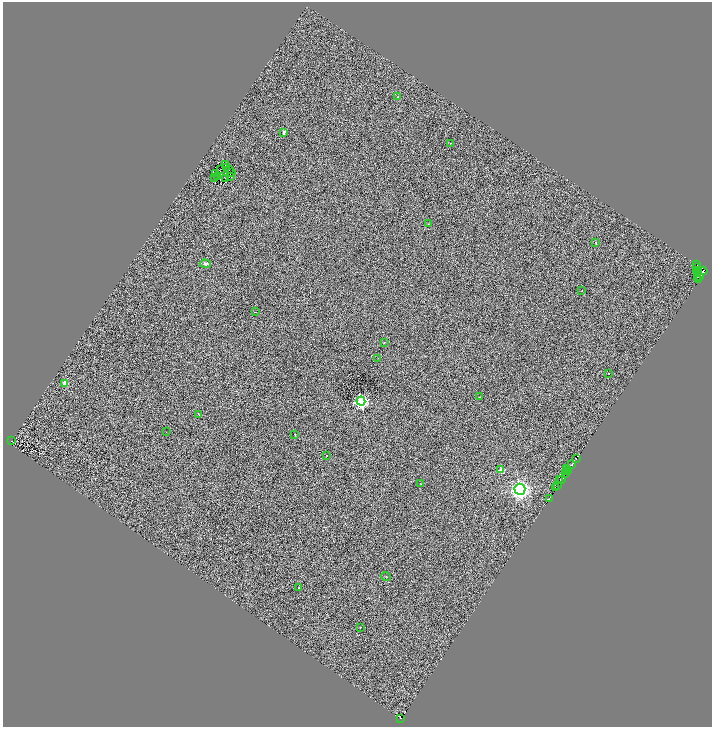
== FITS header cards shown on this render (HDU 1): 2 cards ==
NAXIS1  =                 1419
NAXIS2  =                 1450

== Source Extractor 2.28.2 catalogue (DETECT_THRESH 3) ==
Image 1419 x 1450 px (HDU 1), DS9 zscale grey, zoomed out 1/2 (1 PNG px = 2 x 2 image px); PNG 714 x 729 px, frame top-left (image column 2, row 1450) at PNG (3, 2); each listed source drawn as its Kron ellipse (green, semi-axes under 4 px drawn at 4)
Background 1.17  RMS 4.7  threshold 14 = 3 sigma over >= 5 px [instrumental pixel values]
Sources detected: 97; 42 cannot appear on this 1/2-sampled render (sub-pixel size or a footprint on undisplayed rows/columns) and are neither listed nor drawn; the other 55 listed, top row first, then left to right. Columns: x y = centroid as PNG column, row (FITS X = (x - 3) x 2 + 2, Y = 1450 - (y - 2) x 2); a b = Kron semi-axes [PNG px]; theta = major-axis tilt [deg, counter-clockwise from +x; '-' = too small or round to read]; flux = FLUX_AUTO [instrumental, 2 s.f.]
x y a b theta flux
398 97 2 2 - 1200
284 132 2 2 - 6700
451 143 2 2 - 2200
226 165 2 1 - 350
227 167 2 1 - 310
221 169 2 1 - 140
229 170 3 1 - 140
215 173 2 1 - 210
232 173 2 1 - 92
230 176 2 1 - 220
217 177 2 1 - 230
214 178 2 1 - 320
225 178 2 1 - 280
428 224 2 1 - 230
596 243 3 2 - 300
205 264 5 4 - 2300
697 265 2 1 - 2900
697 268 2 1 - 390
696 271 3 1 - 420
703 271 4 2 - 13000
698 272 3 1 - 1000
699 277 3 1 - 3600
698 278 2 1 - 850
699 279 4 2 - 3800
582 291 2 1 - 1300
255 312 2 1 - 1200
384 343 2 2 - 690
378 358 2 1 - 210
608 373 2 1 - 900
65 383 2 2 - 18000
479 397 2 2 - 610
361 401 4 4 - 210000
198 414 3 1 - 4200
166 432 2 1 - 670
295 434 2 2 - 570
11 441 2 1 - 440
327 455 2 2 - 700
576 459 3 1 - 3000
572 465 2 2 - 2700
566 468 2 1 - 1100
501 470 2 2 - 12000
568 470 2 1 - 99
567 472 3 1 - 150
566 474 2 1 - 2200
560 479 2 1 - 1800
562 479 2 1 - 590
421 484 2 1 - 250
557 486 3 2 - 11000
556 487 3 1 - 4300
520 489 5 5 - 320000
549 499 2 1 - 1200
386 577 5 1 - 390
299 588 2 2 - 650
360 627 2 2 - 4000
401 718 2 1 - 820
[42 sub-pixel or undisplayed-footprint detections neither listed nor drawn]